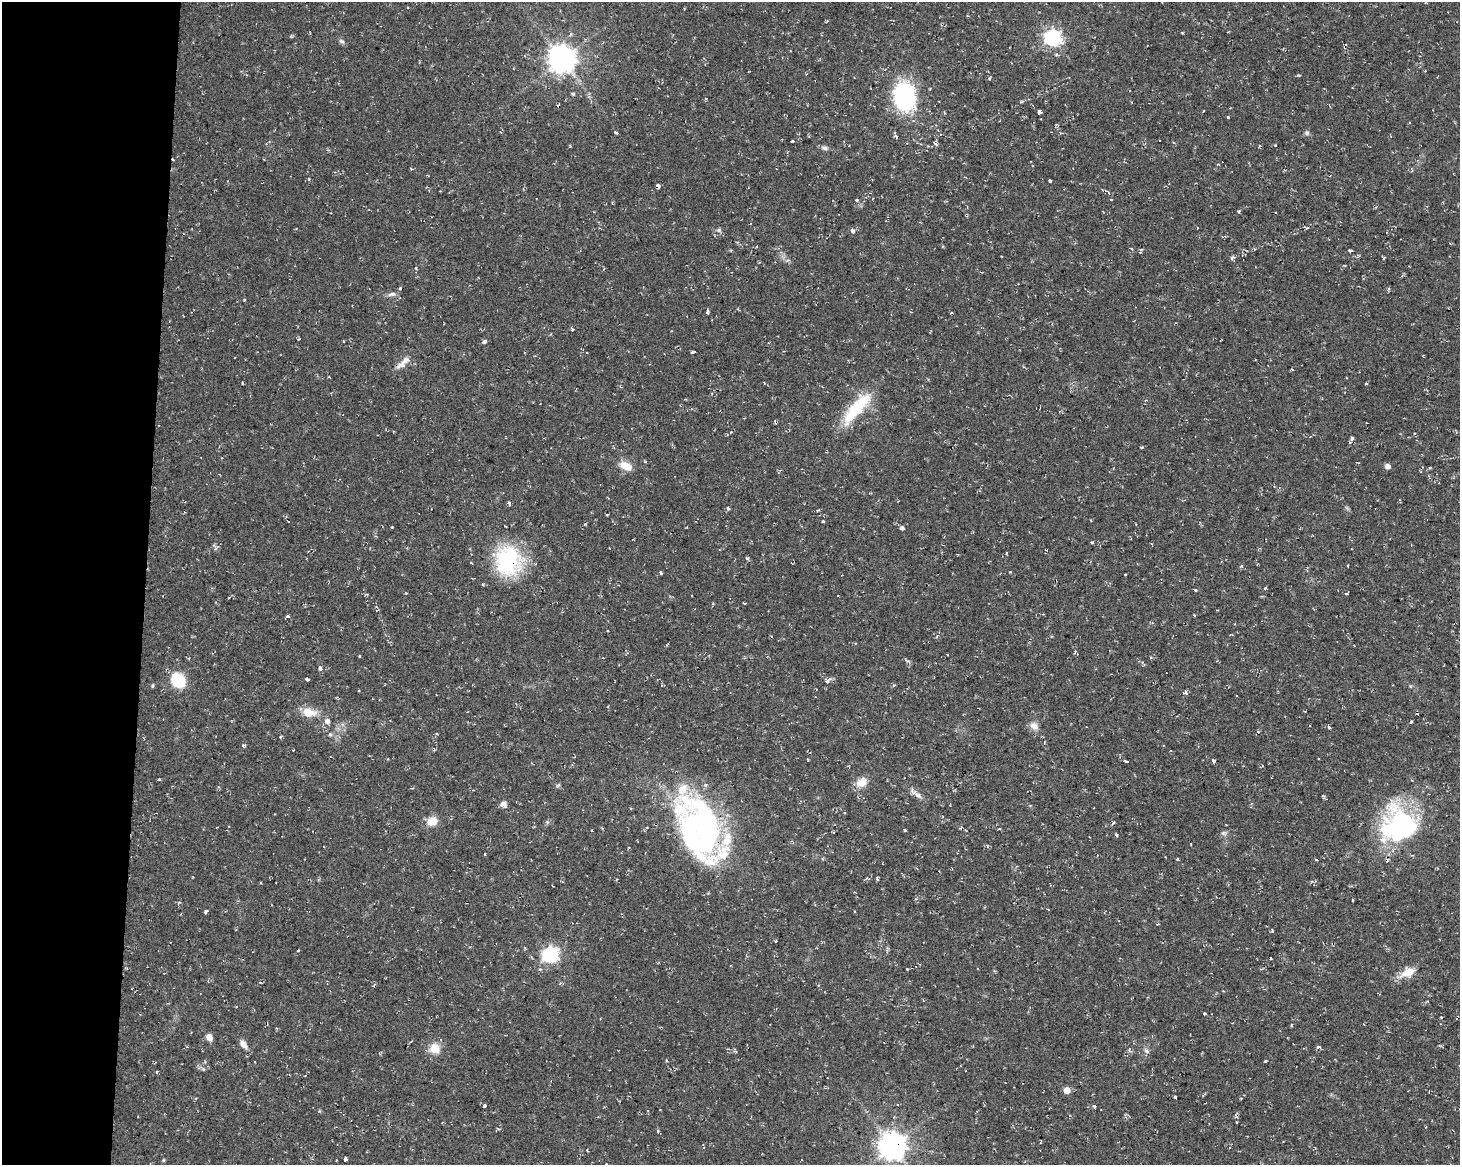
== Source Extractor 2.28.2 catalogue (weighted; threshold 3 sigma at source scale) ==
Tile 4 of 3 x 4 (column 1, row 2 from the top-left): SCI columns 284-1741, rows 2326-3488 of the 4882 x 4662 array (HDU 1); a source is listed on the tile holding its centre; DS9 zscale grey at full resolution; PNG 1462 x 1167 px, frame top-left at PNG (2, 2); no overlay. Shown black and unused: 10% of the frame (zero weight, under 2 of 3 exposures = <1% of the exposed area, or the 3 px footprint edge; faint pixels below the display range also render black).
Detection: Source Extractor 2.28.2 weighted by HDU 2 'WHT'; one run over the whole footprint, this tile lists its part. Background 0.0261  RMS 0.0038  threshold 0.0172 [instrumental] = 3 sigma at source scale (4.5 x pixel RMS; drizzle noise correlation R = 1.50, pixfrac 1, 0.0396/0.0396 arcsec/px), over >= 5 px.
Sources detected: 144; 5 inside a brighter object's white glare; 8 cosmic-ray / hot-pixel residue — not listed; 2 inside a brighter listed object's ellipse — not listed separately; the other 129 listed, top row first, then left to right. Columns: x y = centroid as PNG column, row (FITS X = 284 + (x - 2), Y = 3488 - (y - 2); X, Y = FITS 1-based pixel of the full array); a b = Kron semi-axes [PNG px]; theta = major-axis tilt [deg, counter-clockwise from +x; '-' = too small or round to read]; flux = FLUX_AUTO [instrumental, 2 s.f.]
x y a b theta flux
1182 33 4 3 - 0.32
1052 38 7 6 - 110
342 41 8 5 -37 0.95
562 59 8 8 - 480
572 93 4 4 - 0.55
904 96 18 13 -73 68
1025 100 4 3 - 0.43
1039 112 4 4 - 7.3
1228 117 4 2 - 0.35
616 133 5 3 - 0.54
1307 133 7 6 - 0.89
896 136 5 3 - 0.77
793 141 3 3 - 0.83
1275 145 3 3 - 0.3
1259 146 3 3 - 0.55
825 148 10 6 -13 1.2
1218 164 4 3 - 0.31
1050 181 3 3 - 1.7
658 186 4 4 - 6.4
1111 199 3 3 - 0.59
857 200 3 3 - 0.76
1197 228 3 2 - 0.49
1307 228 4 4 - 0.58
719 230 7 5 -21 0.83
853 231 5 4 - 1.6
1131 248 4 3 - 0.68
1350 251 5 3 - 0.48
1232 258 7 4 25 0.93
1384 258 5 3 - 0.36
400 288 4 3 - 0.42
392 294 12 5 7 1.4
244 300 4 3 - 0.3
708 312 8 2 -80 0.5
951 313 3 2 - 0.64
572 329 4 3 - 0.76
343 341 2 2 - 0.33
484 341 5 4 - 0.88
694 352 4 3 - 3.1
404 361 23 8 47 3.4
1366 384 4 3 - 0.35
855 410 44 15 49 18
1352 438 5 4 - 0.82
1141 447 4 3 - 0.35
625 466 16 9 -27 4.9
1387 466 5 5 - 2.2
509 503 5 3 - 0.89
728 508 4 3 - 1.2
823 521 3 3 - 0.44
902 528 5 5 - 0.88
1092 542 4 3 - 0.45
1006 553 4 2 - 0.3
747 558 4 3 - 0.81
508 560 27 23 86 42
1348 565 3 3 - 0.6
661 572 3 3 - 3
1010 572 3 2 - 0.27
1125 574 3 2 - 0.52
1265 588 3 3 - 1.1
1346 593 3 3 - 1.1
1194 615 3 2 - 0.32
287 616 5 3 - 0.59
607 631 2 2 - 0.36
360 656 3 3 - 0.89
320 668 5 4 - 1.3
307 679 4 3 - 0.96
178 680 18 15 -45 12
828 680 10 5 49 1.2
153 686 6 3 89 0.45
359 691 3 2 - 0.33
1186 693 6 5 - 0.7
1305 711 3 2 - 0.41
309 712 21 12 -6 5.5
327 721 7 6 - 1.7
1411 722 3 3 - 0.49
1034 726 13 9 -41 2.5
1329 727 5 3 - 0.44
330 734 5 5 - 0.63
243 745 5 3 - 0.55
1125 761 4 3 - 2.4
1214 761 3 3 - 3.1
159 779 3 3 - 0.39
861 783 15 10 32 4.3
558 785 6 4 19 0.54
918 795 13 7 -44 1.9
503 804 8 8 - 1.7
432 821 10 9 - 5.6
1113 822 5 3 - 0.6
694 825 86 46 -83 97
1403 826 50 31 -53 50
592 830 2 2 - 0.36
905 830 3 3 - 1.2
833 832 4 2 - 0.32
1224 833 8 6 -20 0.94
1116 835 5 3 - 0.42
1191 844 3 2 - 0.33
484 854 3 2 - 0.42
1178 859 3 2 - 0.5
1316 860 3 2 - 0.84
877 880 5 3 - 0.48
1353 900 3 3 - 1.5
178 903 6 3 37 0.5
206 911 4 3 - 1.9
854 912 3 2 - 0.39
1158 924 4 3 - 0.31
1272 931 4 3 - 0.53
776 941 3 3 - 1.4
298 950 3 2 - 0.41
550 955 7 6 - 100
907 969 3 2 - 0.36
1408 972 19 11 25 5.3
374 985 6 2 47 0.39
1204 1013 4 3 - 1.4
1291 1025 5 3 - 0.37
209 1037 8 6 -66 2.6
244 1044 11 6 -53 2.4
1318 1047 4 3 - 2.3
435 1048 6 6 - 16
1146 1051 9 5 -52 1.1
1265 1061 3 2 - 0.36
1067 1090 5 5 - 3.8
1175 1097 3 3 - 2.3
484 1106 3 3 - 4.6
1094 1106 4 4 - 0.49
1040 1143 3 3 - 0.44
892 1146 8 8 - 470
1230 1147 3 3 - 0.74
345 1159 4 3 - 3.1
163 1160 5 3 - 0.39
606 1164 3 3 - 0.65
Overlapping masked pixels (flux is a lower limit): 5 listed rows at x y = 658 186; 508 560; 918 795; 694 825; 892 1146
Isophote crosses this tile's border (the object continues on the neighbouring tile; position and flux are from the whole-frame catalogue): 1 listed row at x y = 606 1164